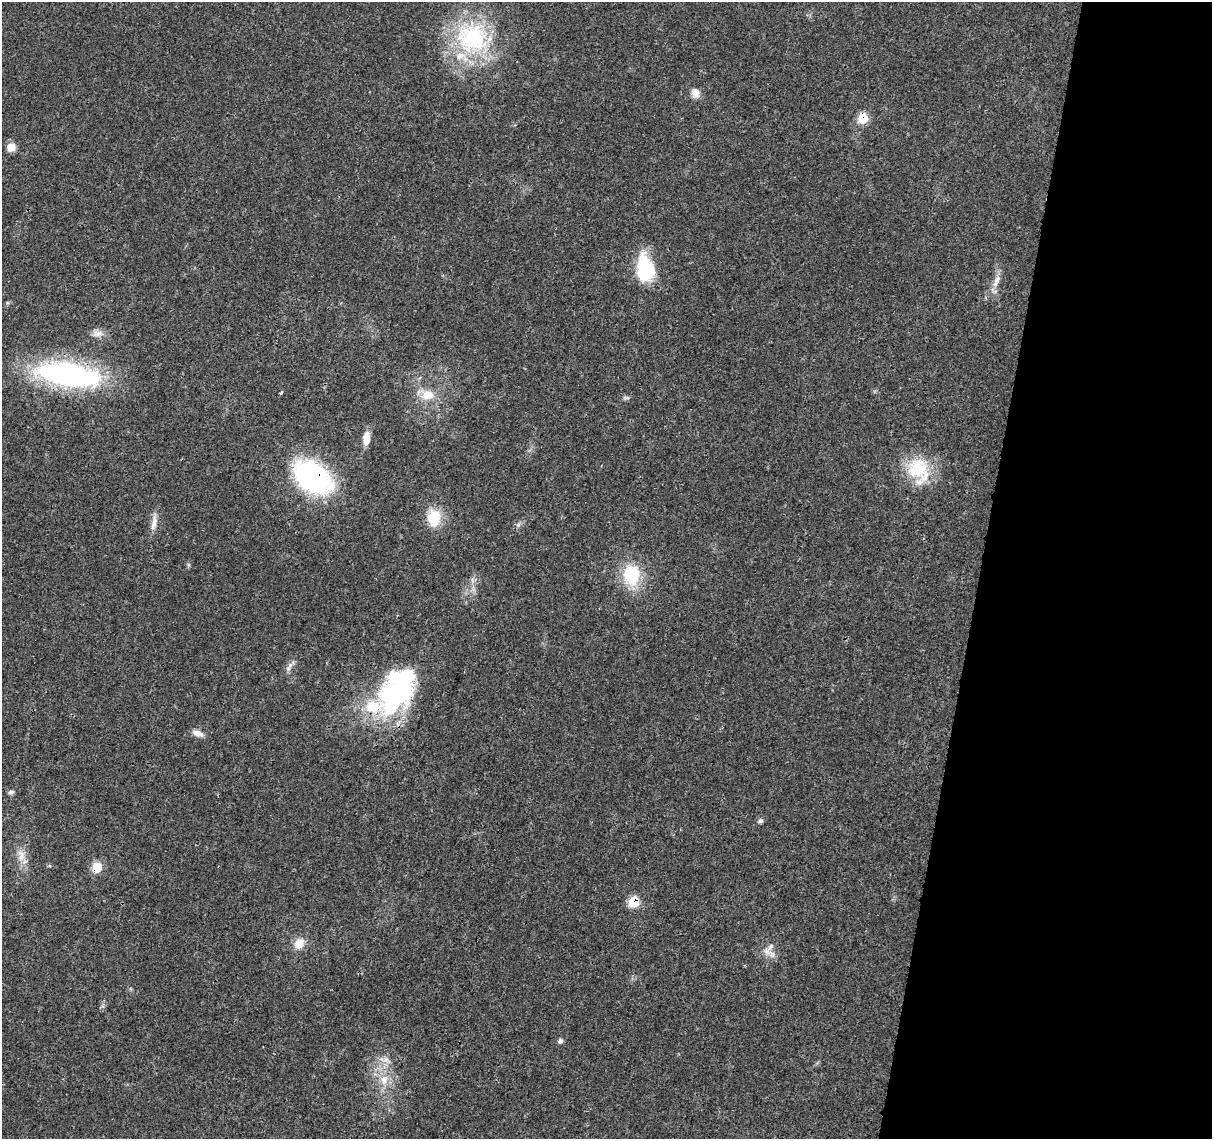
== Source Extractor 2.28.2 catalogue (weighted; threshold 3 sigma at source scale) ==
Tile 8 of 4 x 4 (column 4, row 2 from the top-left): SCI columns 3636-4845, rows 2500-3636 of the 4856 x 5063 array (HDU 1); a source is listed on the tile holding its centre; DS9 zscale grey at full resolution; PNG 1214 x 1141 px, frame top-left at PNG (2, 2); no overlay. Shown black and unused: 19% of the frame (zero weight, under 3 of 4 exposures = <1% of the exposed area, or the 3 px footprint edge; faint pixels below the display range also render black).
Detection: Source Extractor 2.28.2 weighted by HDU 2 'WHT'; one run over the whole footprint, this tile lists its part. Background 0.0252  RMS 0.0024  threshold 0.011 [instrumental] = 3 sigma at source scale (4.5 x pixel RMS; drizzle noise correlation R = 1.50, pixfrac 1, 0.0396/0.0396 arcsec/px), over >= 5 px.
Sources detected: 35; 5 inside a brighter listed object's ellipse — not listed separately; the other 30 listed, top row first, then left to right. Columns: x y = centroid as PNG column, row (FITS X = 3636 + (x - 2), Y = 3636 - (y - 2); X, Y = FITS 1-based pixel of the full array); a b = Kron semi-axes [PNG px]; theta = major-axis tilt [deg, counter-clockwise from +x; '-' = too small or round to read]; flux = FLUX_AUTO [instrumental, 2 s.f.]
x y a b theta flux
473 38 49 43 -9 31
695 93 12 10 -72 1.8
863 118 8 8 - 7.6
11 147 9 9 - 2.2
645 268 32 19 -81 14
997 279 14 7 59 1.7
97 333 16 9 -7 1.8
69 375 68 23 -10 58
281 392 5 3 - 0.42
428 395 19 13 8 4.3
626 398 11 2 0 0.4
366 438 16 8 87 2.5
918 470 36 27 -68 12
313 477 33 22 -37 56
434 518 23 17 86 6.6
154 522 24 7 80 2.2
632 575 22 18 -87 12
288 669 8 7 - 0.86
397 692 60 40 35 37
198 733 15 7 -21 1.5
11 792 8 5 9 0.6
760 821 7 6 - 0.67
21 855 18 10 -84 2.9
97 867 6 6 - 12
634 902 8 7 - 9.5
299 944 13 10 53 3.2
772 954 15 8 -35 1.8
560 1041 6 6 - 0.66
386 1059 11 7 -35 1.5
384 1080 16 12 77 3.8
Overlapping masked pixels (flux is a lower limit): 5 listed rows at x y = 863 118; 69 375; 313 477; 97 867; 634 902